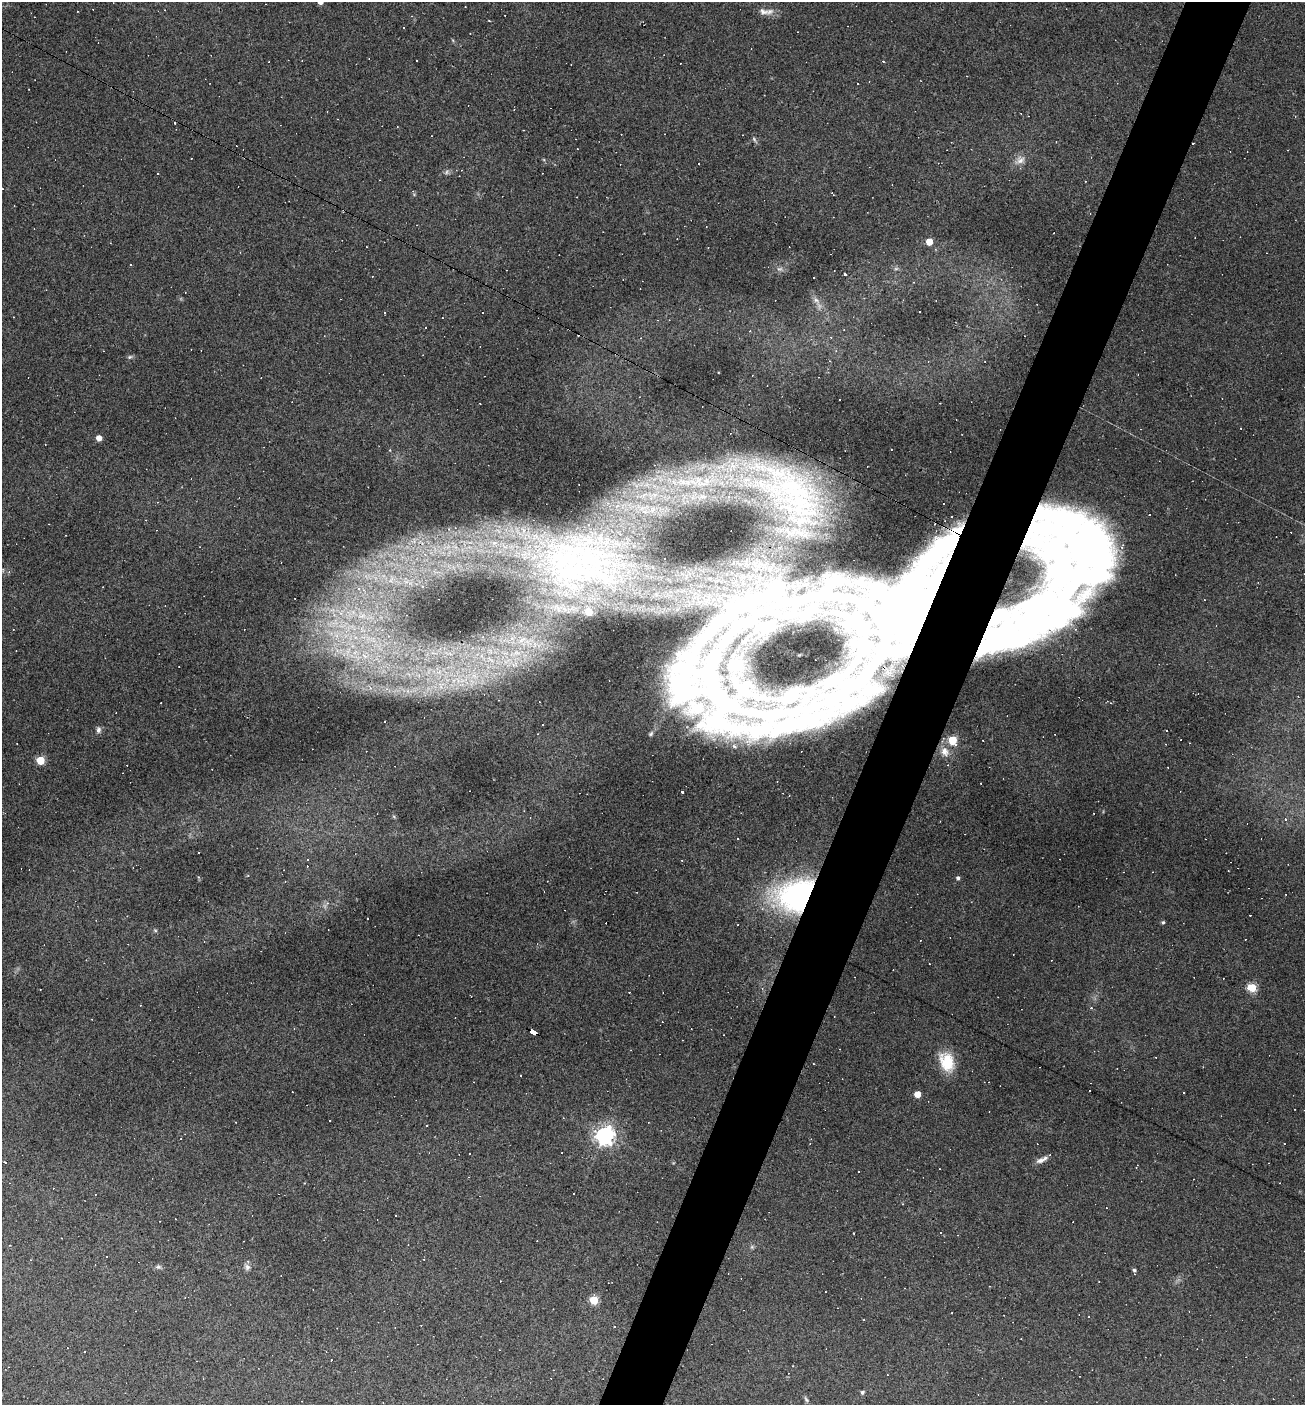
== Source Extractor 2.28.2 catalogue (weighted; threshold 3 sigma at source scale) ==
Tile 10 of 4 x 4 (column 2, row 3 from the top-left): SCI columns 1577-2879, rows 1404-2806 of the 5624 x 5611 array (HDU 1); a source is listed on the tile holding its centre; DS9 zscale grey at full resolution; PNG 1307 x 1407 px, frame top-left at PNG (2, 2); no overlay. Shown black and unused: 5% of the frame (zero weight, under 3 of 4 exposures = <1% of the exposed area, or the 3 px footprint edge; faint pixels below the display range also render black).
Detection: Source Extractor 2.28.2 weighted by HDU 2 'WHT'; one run over the whole footprint, this tile lists its part. Background 0.0852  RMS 0.0057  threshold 0.0259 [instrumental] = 3 sigma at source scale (4.5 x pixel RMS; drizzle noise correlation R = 1.50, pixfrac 1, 0.05/0.05 arcsec/px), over >= 5 px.
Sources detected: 220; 1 too faint to see at this stretch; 16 inside a brighter object's white glare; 94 cosmic-ray / hot-pixel residue — not listed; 16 inside a brighter listed object's ellipse — not listed separately; the other 93 listed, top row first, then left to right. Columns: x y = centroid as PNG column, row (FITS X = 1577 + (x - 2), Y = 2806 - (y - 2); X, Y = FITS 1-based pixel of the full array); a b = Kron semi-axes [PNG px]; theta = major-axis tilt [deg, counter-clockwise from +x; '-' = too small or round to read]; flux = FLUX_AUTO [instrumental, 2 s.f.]
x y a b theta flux
165 10 3 2 - 0.53
763 12 16 9 -10 4.2
404 27 3 2 - 0.66
416 60 2 2 - 0.53
754 139 9 4 -55 1.1
1020 160 15 10 29 4.8
447 172 8 5 38 1.4
158 173 3 3 - 1.2
832 193 4 2 - 0.54
929 242 5 5 - 11
780 269 9 6 -12 2
896 269 7 4 1 1
845 274 3 3 - 4.5
814 277 3 3 - 1.7
816 300 14 7 -45 3.6
384 312 3 3 - 9.8
919 312 2 2 - 0.63
831 337 4 3 - 0.61
130 357 7 5 21 1.1
830 361 3 3 - 0.44
99 438 5 4 - 5.5
684 482 31 11 -3 20
784 485 69 33 -31 130
651 498 6 5 - 1.7
652 510 7 4 71 1.2
588 525 3 3 - 0.37
66 535 3 2 - 0.42
414 541 10 8 70 3.9
494 543 7 5 0 1.6
447 547 17 6 10 6.6
942 548 59 14 42 62
568 573 48 30 -18 66
391 580 11 4 57 1.9
1064 581 141 75 72 460
802 599 97 15 16 48
907 603 53 31 79 100
748 604 70 21 23 54
865 604 23 10 -28 7.5
558 609 7 4 -72 1.5
589 612 5 5 - 11
362 616 14 7 18 5.7
854 620 14 9 -40 3.7
333 623 26 10 19 15
766 625 30 13 17 9.7
337 635 12 7 -54 5.8
388 636 5 4 - 1
373 640 11 6 -64 3.7
863 645 14 9 90 4.1
883 648 14 7 72 6.3
357 657 17 8 -14 8.4
514 664 32 20 61 29
370 688 7 6 - 1.9
721 710 75 50 -77 190
542 724 3 3 - 1.9
793 725 124 26 27 110
98 730 9 6 89 1.9
651 734 9 5 46 1.3
952 740 5 5 - 26
983 740 2 2 - 0.34
945 751 14 11 -61 5.7
40 760 5 5 - 24
682 792 3 3 - 14
737 838 3 3 - 16
199 853 3 3 - 0.79
958 878 5 4 - 1.2
798 896 37 27 11 160
327 903 6 6 - 1.5
367 919 3 3 - 0.98
1163 922 5 4 - 0.9
155 930 5 4 - 0.72
762 988 5 4 - 0.76
1252 988 5 5 - 33
533 1032 8 4 -30 72
947 1062 23 16 -69 18
521 1075 3 2 - 0.51
917 1094 5 4 - 11
330 1120 3 3 - 0.96
605 1135 7 7 - 310
181 1138 3 2 - 0.63
469 1154 2 2 - 0.41
1040 1160 12 7 14 3
396 1215 3 2 - 0.73
854 1234 3 2 - 0.87
752 1247 6 5 - 0.96
158 1267 8 6 -1 1.3
247 1267 10 8 -53 2.5
1134 1270 5 4 - 1.4
1099 1282 3 2 - 0.36
594 1300 5 5 - 26
952 1313 2 2 - 0.33
614 1326 3 3 - 0.64
862 1392 4 4 - 1.4
806 1399 9 5 -57 1.2
Overlapping masked pixels (flux is a lower limit): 7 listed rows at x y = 784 485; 942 548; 1064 581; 907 603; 793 725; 798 896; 533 1032
Unlisted compact peaks at least as high as the median listed source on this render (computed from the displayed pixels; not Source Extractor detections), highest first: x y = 394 816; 718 372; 544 160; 673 1163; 453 40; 414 195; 1103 812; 248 875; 199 877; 390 450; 449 529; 473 636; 181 298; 304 1183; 427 1125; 1284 1143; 573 921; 422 586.